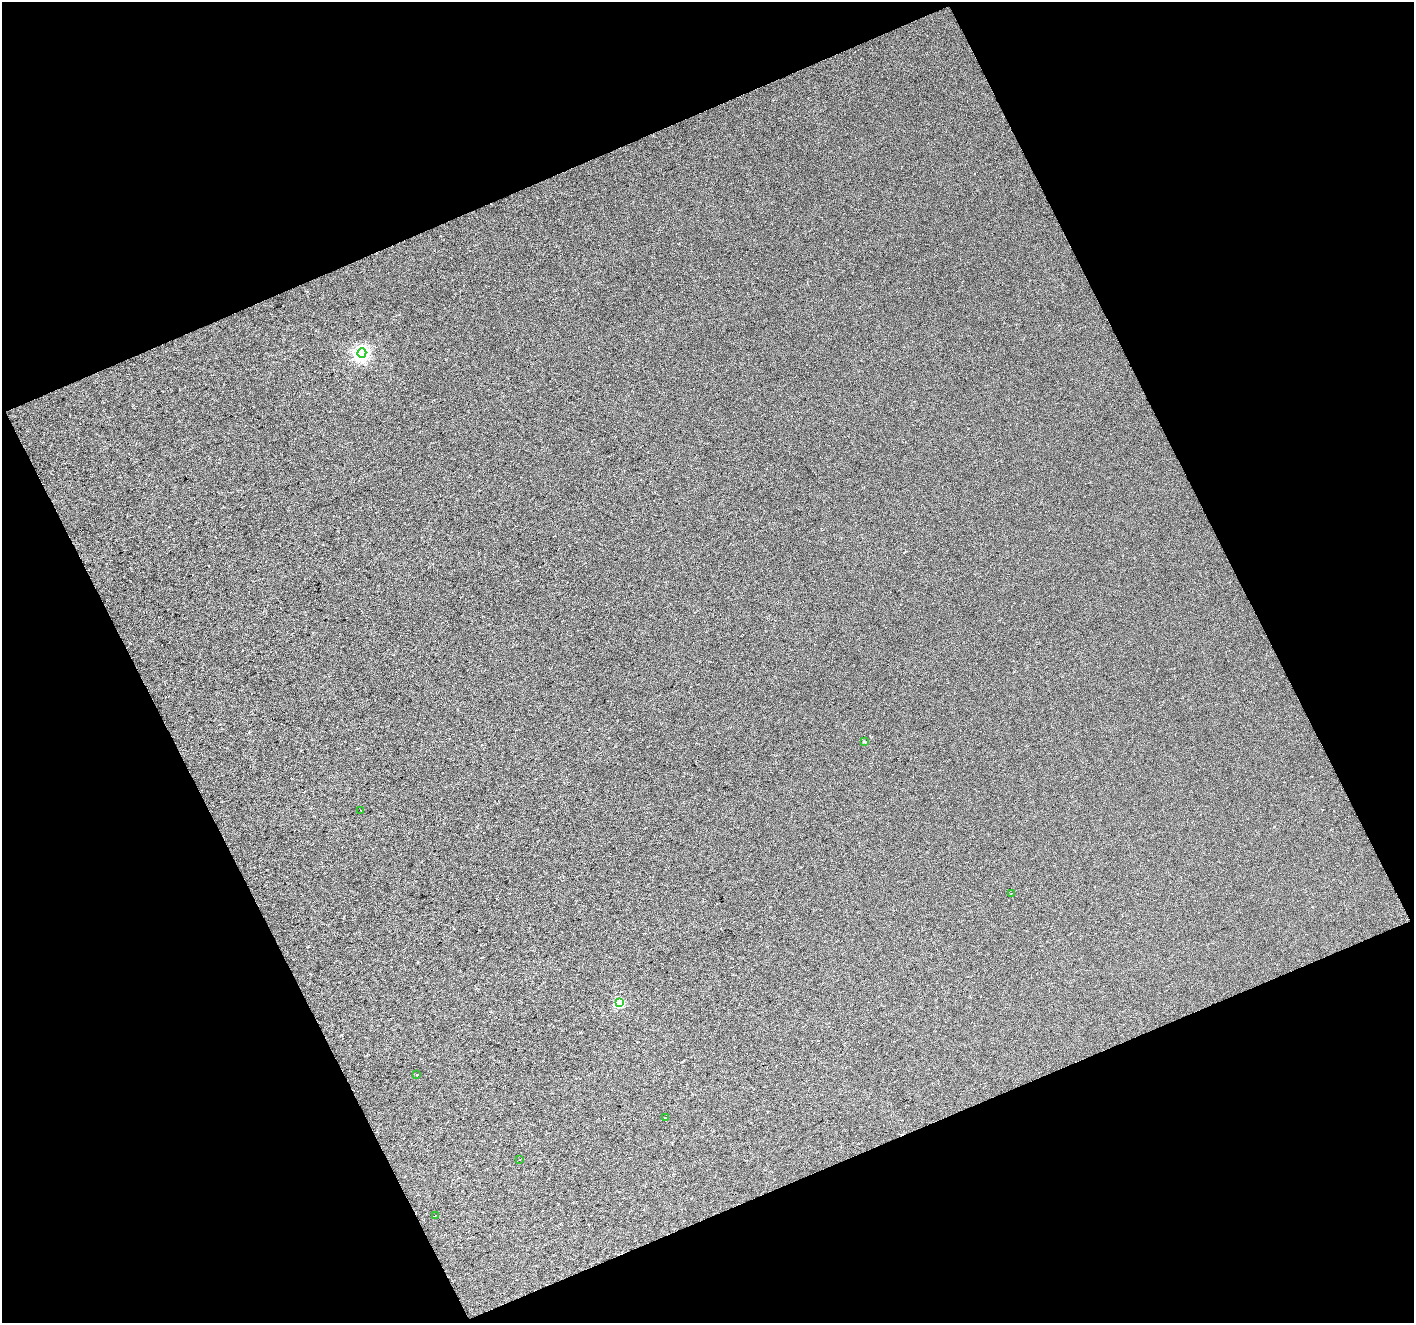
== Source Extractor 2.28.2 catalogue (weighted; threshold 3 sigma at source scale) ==
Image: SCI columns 2-2824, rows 70-2710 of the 2824 x 2763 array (HDU 1 of 3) = the unmasked area's bounding box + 8 px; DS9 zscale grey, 2 x 2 block average (1 PNG px = mean of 2 x 2 image px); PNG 1416 x 1325 px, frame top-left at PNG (2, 2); each listed source drawn as its Kron ellipse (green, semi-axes under 4 px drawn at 4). Shown black and unused: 44% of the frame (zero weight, under 2 of 3 exposures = <1% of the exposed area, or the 3 px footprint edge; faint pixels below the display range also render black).
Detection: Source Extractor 2.28.2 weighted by HDU 2 'WHT'. Background 0.011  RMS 0.0079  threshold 0.0356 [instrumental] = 3 sigma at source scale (4.5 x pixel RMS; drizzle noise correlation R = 1.50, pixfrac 1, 0.0396/0.0396 arcsec/px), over >= 5 px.
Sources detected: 10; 1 cosmic-ray / hot-pixel residue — neither listed nor drawn; the other 9 listed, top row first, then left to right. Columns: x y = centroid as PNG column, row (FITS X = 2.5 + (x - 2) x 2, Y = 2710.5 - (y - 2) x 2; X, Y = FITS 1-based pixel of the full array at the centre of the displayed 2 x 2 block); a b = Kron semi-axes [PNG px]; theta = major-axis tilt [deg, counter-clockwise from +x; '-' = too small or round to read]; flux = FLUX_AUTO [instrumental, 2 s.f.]
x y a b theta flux
362 353 5 4 - 430
864 741 3 3 - 1.7
361 810 2 2 - 0.71
1011 893 2 2 - 0.77
619 1003 3 3 - 74
417 1075 2 2 - 5.2
665 1118 2 2 - 2.1
520 1160 2 2 - 0.66
435 1215 2 2 - 2